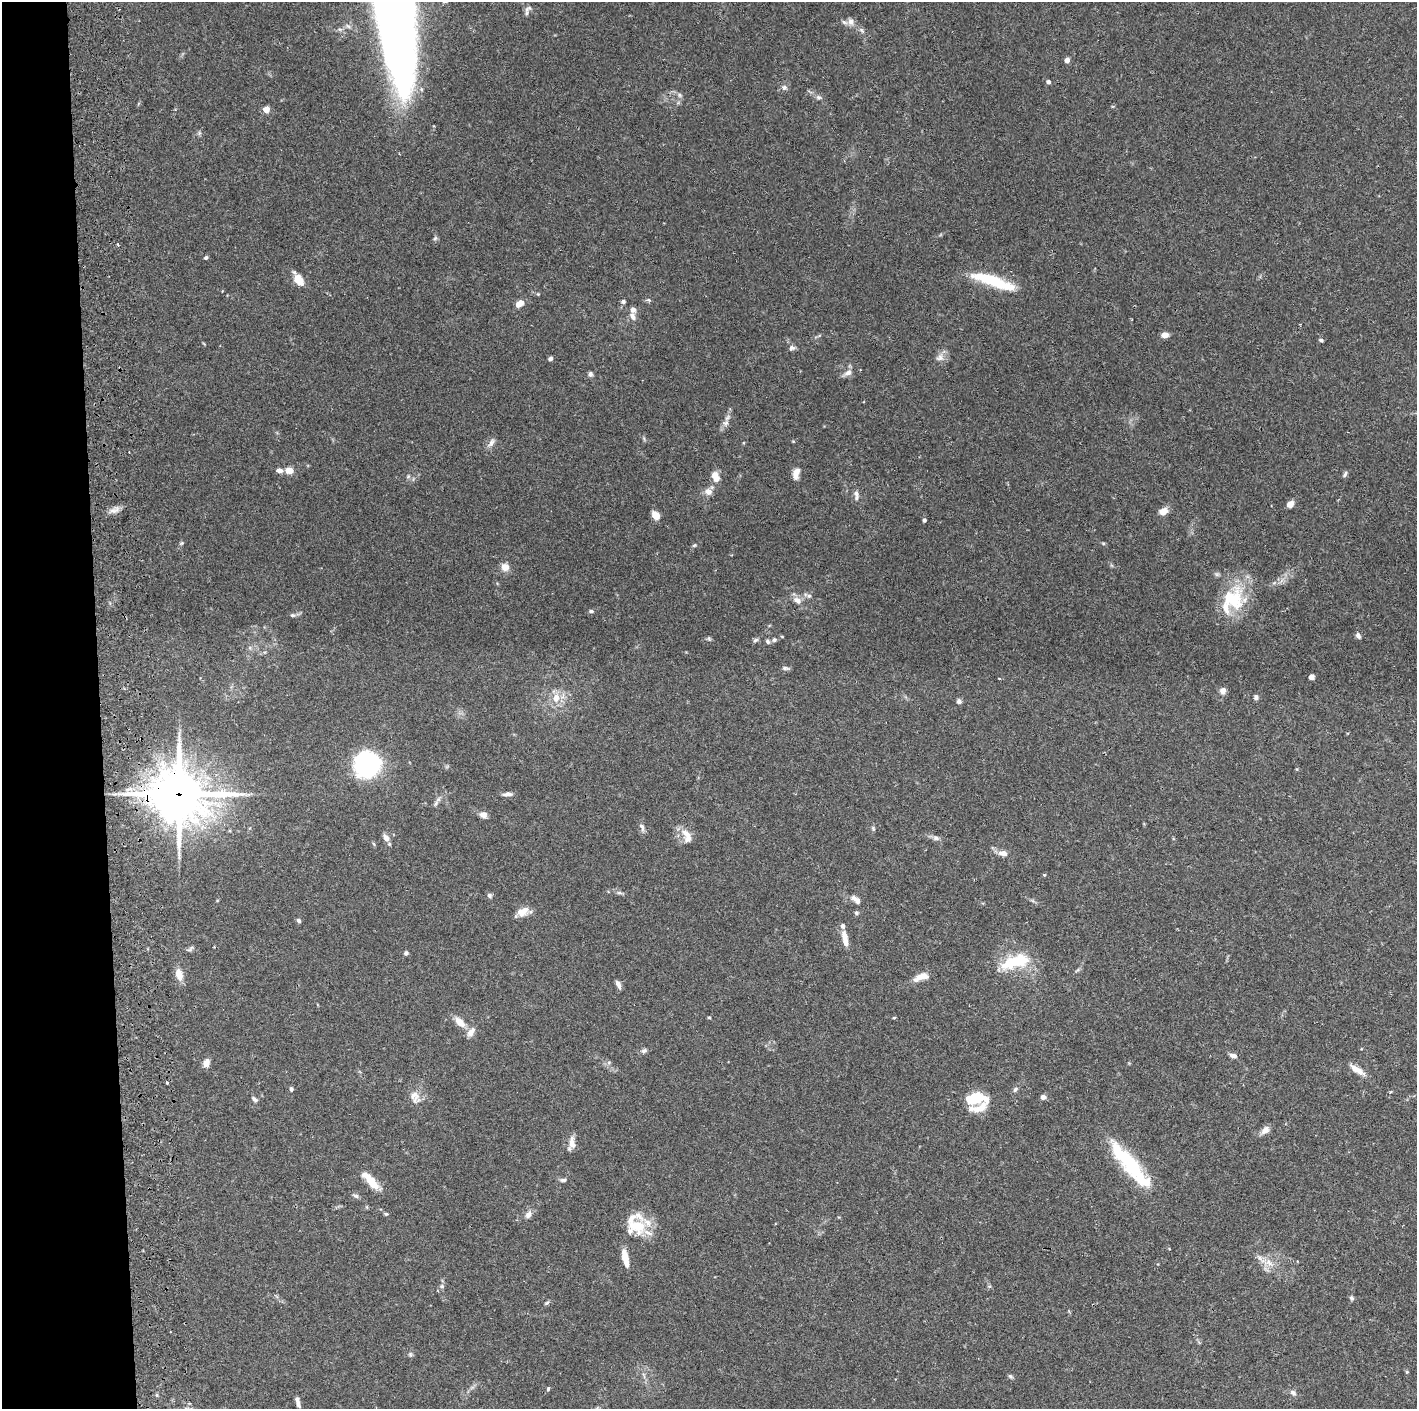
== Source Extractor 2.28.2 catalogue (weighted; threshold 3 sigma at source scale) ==
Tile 4 of 3 x 3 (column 1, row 2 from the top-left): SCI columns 59-1473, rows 1411-2817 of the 4359 x 4230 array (HDU 1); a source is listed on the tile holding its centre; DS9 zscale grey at full resolution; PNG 1419 x 1411 px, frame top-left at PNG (2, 2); no overlay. Shown black and unused: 7% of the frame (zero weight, under 2 of 3 exposures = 3% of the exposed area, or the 3 px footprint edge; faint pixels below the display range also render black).
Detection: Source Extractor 2.28.2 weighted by HDU 2 'WHT'; one run over the whole footprint, this tile lists its part. Background 0.0769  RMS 0.005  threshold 0.0226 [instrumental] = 3 sigma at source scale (4.5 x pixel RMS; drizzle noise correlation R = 1.50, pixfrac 1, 0.05/0.05 arcsec/px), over >= 5 px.
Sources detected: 135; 1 inside a brighter object's white glare — not listed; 12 inside a brighter listed object's ellipse — not listed separately; the other 122 listed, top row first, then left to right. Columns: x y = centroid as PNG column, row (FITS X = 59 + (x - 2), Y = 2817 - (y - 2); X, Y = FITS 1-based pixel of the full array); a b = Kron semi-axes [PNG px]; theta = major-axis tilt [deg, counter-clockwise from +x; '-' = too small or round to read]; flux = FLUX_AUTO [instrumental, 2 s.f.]
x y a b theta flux
527 10 14 6 65 1.9
851 21 10 8 -73 2.4
862 30 10 5 -49 1.4
1067 60 4 4 - 4.1
1048 82 4 4 - 1.7
784 87 8 7 - 1.6
679 95 8 5 -28 1.3
819 97 7 5 -2 1.2
266 109 4 4 - 8.6
118 245 3 2 - 0.84
206 258 5 4 - 0.86
298 280 12 8 -53 8.1
993 281 48 10 -19 25
538 294 4 4 - 0.51
648 300 7 4 -19 0.86
623 301 5 5 - 1
520 303 8 5 38 5.3
633 316 12 7 -64 2.6
1165 335 7 6 - 3
1321 340 5 4 - 0.92
792 348 8 6 9 1.7
940 357 11 9 22 3
550 359 5 4 - 1.3
848 373 12 7 32 2.7
590 374 6 5 - 1.3
726 423 10 7 51 2.3
491 443 14 6 52 2.1
289 470 8 6 -15 5.4
280 471 8 5 -11 2.2
796 473 14 7 75 3.7
1345 474 8 4 62 1.2
408 476 6 5 - 0.87
716 477 14 9 -70 4.7
708 492 12 10 -22 3.1
856 494 11 7 -65 2.1
1290 504 8 6 41 3.5
115 510 16 6 17 3
1163 511 11 8 22 3.8
656 515 9 7 -54 4.4
924 520 4 4 - 1.1
182 543 5 5 - 0.68
694 545 6 4 22 0.69
505 567 8 8 - 4.5
809 596 7 6 - 1.4
797 600 11 8 -33 3.4
1233 600 32 30 68 28
591 611 6 5 - 0.89
293 615 7 5 -2 1.1
1358 635 7 5 -58 1.6
709 638 7 5 -69 0.79
756 640 8 4 27 0.99
774 640 6 6 - 1.1
767 641 7 5 -59 1.1
785 668 10 5 -8 1.1
1311 677 5 5 - 2
1223 691 8 7 - 2.6
1256 697 7 6 - 1.3
556 698 13 10 76 5.7
959 701 5 5 - 1.6
367 763 17 15 -85 110
179 794 24 22 -15 1500
508 794 11 5 5 2.3
436 803 11 5 52 1.5
483 815 9 7 -25 2.6
642 827 13 5 -69 1.8
873 828 7 5 -74 0.82
686 833 18 9 -49 5
386 838 12 7 -51 2.7
936 838 9 7 -9 1.7
374 844 6 4 -70 0.6
1003 853 12 7 -11 3.3
1044 875 3 3 - 0.8
619 893 8 4 -8 1.1
490 895 7 6 - 1.1
856 900 14 7 -41 3
523 912 15 10 28 5.1
856 913 5 5 - 0.88
299 920 5 5 - 1.2
845 938 21 7 -80 4.9
190 949 10 4 41 0.95
406 953 6 5 - 1.1
1016 961 37 15 17 21
179 974 16 9 -76 4.6
921 977 21 8 21 5
618 984 10 5 -66 2.1
709 1018 4 3 - 0.55
894 1018 5 3 - 0.49
460 1022 17 9 -45 4.8
644 1051 8 6 24 1.3
1233 1056 9 6 -14 2
206 1063 11 8 66 2.6
1357 1070 22 7 -32 4.7
167 1083 3 2 - 1.1
291 1089 4 4 - 1.3
1015 1089 8 5 50 1.1
414 1095 20 11 -39 4.7
1043 1097 6 5 - 1.9
975 1098 21 12 18 14
254 1099 9 5 -45 1.3
1265 1130 12 8 40 2.9
572 1142 17 8 -85 3.8
1131 1164 54 15 -54 40
370 1180 23 7 -48 10
563 1180 9 5 2 1.2
356 1196 9 5 -17 1.2
367 1207 6 4 -71 0.5
386 1214 5 5 - 0.69
528 1215 11 8 54 2.6
634 1226 29 20 -52 13
1259 1257 8 5 -45 1.6
625 1258 18 6 -78 7.3
1269 1262 11 5 -62 2.7
442 1286 6 6 - 1.1
1351 1298 6 5 - 1.1
547 1303 7 4 27 0.81
410 1355 7 6 - 0.97
1407 1372 5 4 - 0.49
644 1375 11 3 -78 1.3
1010 1376 7 5 -44 0.89
548 1389 5 4 - 0.71
1293 1393 9 7 -44 1.8
298 1403 9 5 -69 1.8
Overlapping masked pixels (flux is a lower limit): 1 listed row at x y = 179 794